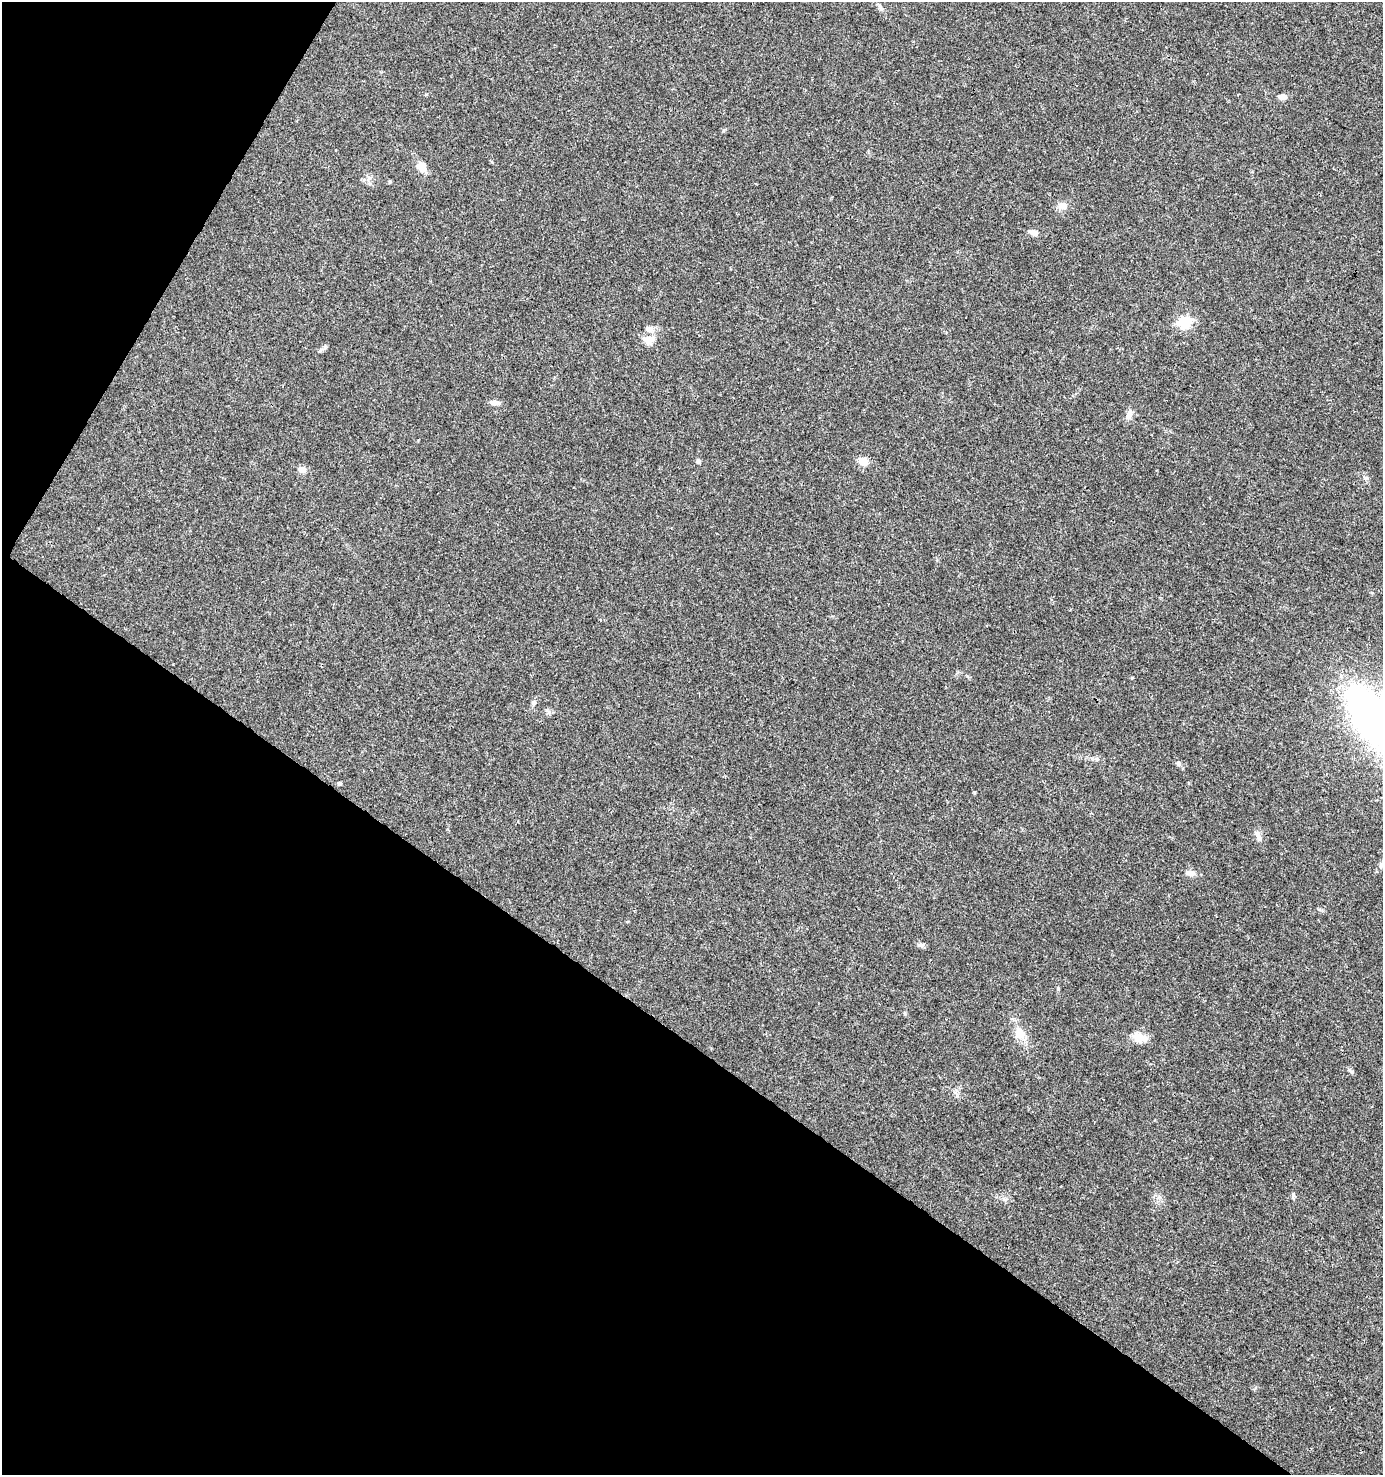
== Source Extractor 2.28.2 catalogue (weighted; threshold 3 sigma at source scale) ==
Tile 9 of 4 x 4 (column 1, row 3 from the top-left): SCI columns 256-1636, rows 1475-2947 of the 5966 x 5903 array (HDU 1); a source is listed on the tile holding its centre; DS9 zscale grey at full resolution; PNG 1385 x 1477 px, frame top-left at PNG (2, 2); no overlay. Shown black and unused: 34% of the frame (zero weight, under 3 of 4 exposures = <1% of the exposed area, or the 3 px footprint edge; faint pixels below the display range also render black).
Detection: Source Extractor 2.28.2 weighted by HDU 2 'WHT'; one run over the whole footprint, this tile lists its part. Background 0.0416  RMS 0.0036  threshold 0.0164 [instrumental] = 3 sigma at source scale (4.5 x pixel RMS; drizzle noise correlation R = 1.50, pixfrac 1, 0.0396/0.0396 arcsec/px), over >= 5 px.
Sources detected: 24; all 24 listed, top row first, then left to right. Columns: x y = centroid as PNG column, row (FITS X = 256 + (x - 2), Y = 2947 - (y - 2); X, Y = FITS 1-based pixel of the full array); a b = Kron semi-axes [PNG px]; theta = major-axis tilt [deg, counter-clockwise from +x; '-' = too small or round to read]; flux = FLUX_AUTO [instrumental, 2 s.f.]
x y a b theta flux
881 8 8 4 -53 0.85
1282 97 9 6 -5 2.2
421 167 12 9 -51 3.9
1063 206 13 9 -33 2.1
1034 233 10 7 -17 1.7
1184 322 6 6 - 38
649 329 11 7 -25 1.9
647 340 15 10 -37 3.1
495 403 15 5 -7 1.6
1129 415 13 7 65 2
698 461 7 5 -58 0.71
864 462 8 8 - 4
302 469 9 7 -6 2.3
1132 678 5 3 - 0.31
534 703 7 6 - 1.1
1372 718 68 30 -52 190
1178 763 7 6 - 0.84
1257 834 13 6 -58 1.8
1381 865 7 6 - 0.98
1190 873 15 6 -7 1.8
921 945 9 5 -8 1
1019 1033 17 13 -76 4.9
1140 1038 18 11 -8 4.1
1293 1194 6 5 - 0.64
Isophote crosses this tile's border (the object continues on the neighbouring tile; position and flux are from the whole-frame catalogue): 1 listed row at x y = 1372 718
Unlisted compact peaks at least as high as the median listed source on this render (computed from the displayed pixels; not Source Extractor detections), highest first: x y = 1352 1072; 1058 989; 974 792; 1365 478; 957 1096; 325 347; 723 131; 967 676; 549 712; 426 94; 905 1014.